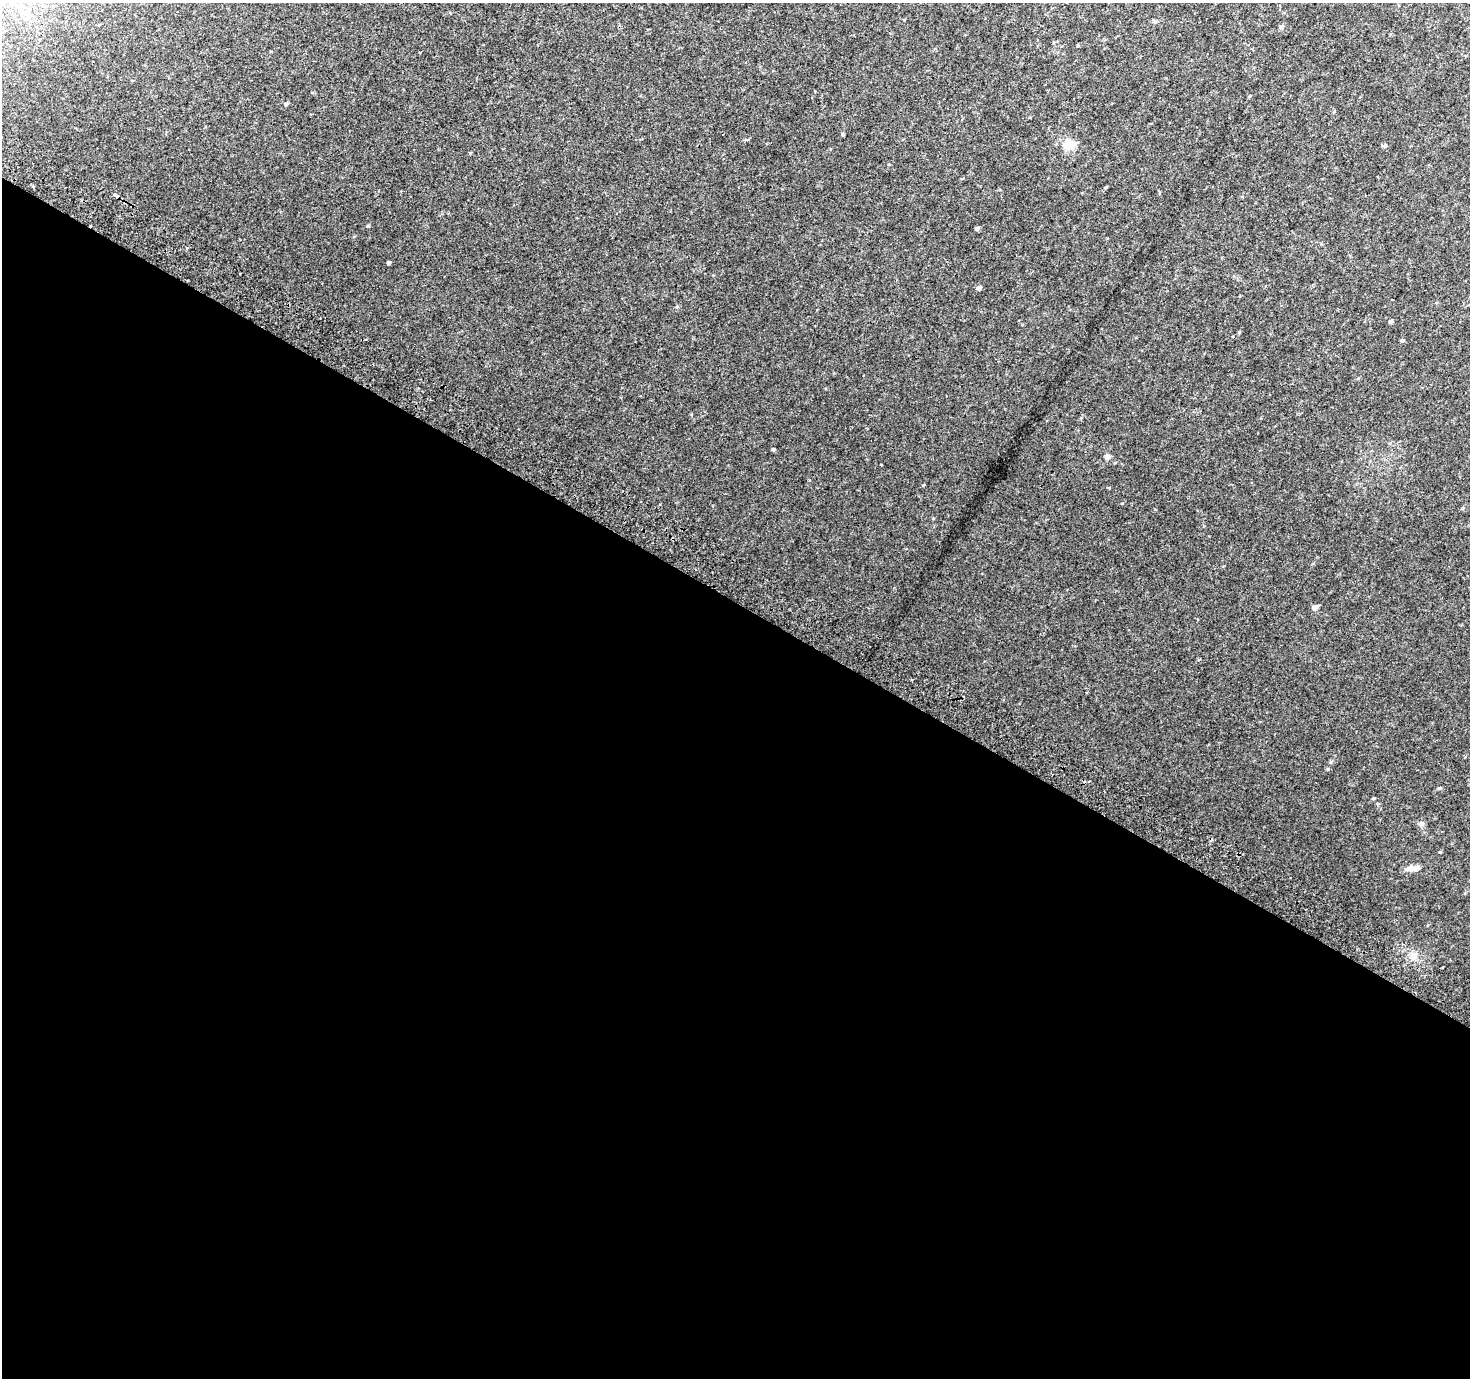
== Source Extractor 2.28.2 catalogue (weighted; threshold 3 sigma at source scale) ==
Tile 14 of 4 x 4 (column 2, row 4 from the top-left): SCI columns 1499-2966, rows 294-1669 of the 5928 x 6022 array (HDU 1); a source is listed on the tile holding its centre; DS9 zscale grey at full resolution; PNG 1472 x 1380 px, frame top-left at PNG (2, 3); no overlay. Shown black and unused: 56% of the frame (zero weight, under 2 of 3 exposures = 2% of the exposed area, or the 3 px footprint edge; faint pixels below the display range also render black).
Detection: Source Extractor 2.28.2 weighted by HDU 2 'WHT'; one run over the whole footprint, this tile lists its part. Background 0.0434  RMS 0.012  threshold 0.0548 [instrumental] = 3 sigma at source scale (4.5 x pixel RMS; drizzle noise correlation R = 1.50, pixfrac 1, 0.0396/0.0396 arcsec/px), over >= 5 px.
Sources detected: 20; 1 cosmic-ray / hot-pixel residue — not listed; the other 19 listed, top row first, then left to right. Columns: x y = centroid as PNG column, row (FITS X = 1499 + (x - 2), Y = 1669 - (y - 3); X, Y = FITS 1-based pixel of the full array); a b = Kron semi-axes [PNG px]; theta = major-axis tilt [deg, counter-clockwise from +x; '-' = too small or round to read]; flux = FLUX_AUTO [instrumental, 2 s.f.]
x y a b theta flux
1281 27 6 5 - 2.2
286 104 4 4 - 1.6
1069 144 13 12 - 18
1385 146 6 4 22 1.7
115 195 7 3 -30 17
90 225 3 3 - 4.7
977 229 4 4 - 2.2
389 263 3 3 - 1.5
979 288 5 4 - 2.7
1390 322 5 4 - 2
1239 332 4 4 - 0.96
1402 341 5 4 - 1.5
773 450 5 3 - 1.3
1107 457 7 6 - 3.7
881 465 3 2 - 1.9
1315 608 6 5 - 4.3
1421 824 6 5 - 2.3
1412 868 17 6 4 9.5
1413 955 9 6 60 4.9
Overlapping masked pixels (flux is a lower limit): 2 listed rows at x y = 115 195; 90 225
Unlisted compact peaks at least as high as the median listed source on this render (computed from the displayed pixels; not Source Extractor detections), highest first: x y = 933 518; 368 226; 1374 798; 1439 788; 1328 769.